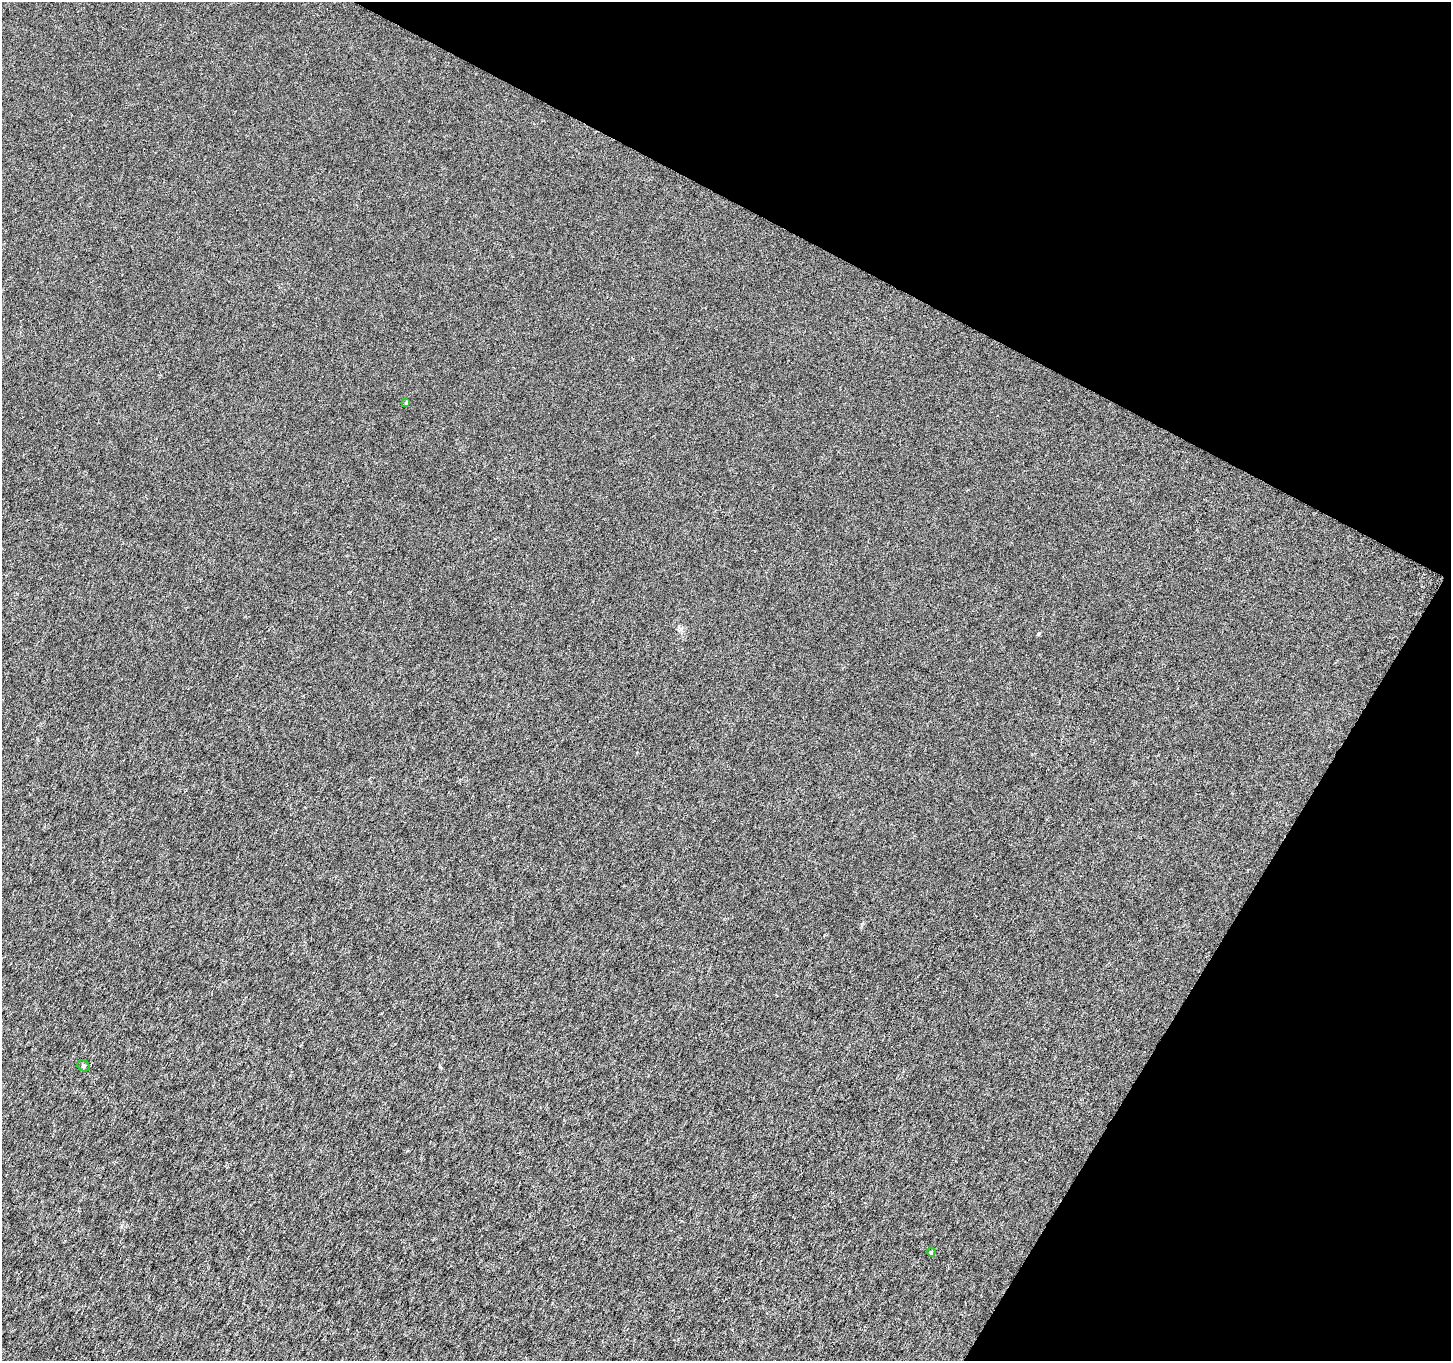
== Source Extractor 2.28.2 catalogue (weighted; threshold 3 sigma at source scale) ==
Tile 8 of 4 x 4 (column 4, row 2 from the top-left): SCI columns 4354-5802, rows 2979-4337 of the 5802 x 5892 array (HDU 1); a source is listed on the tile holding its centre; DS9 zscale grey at full resolution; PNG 1453 x 1363 px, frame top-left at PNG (2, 2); each listed source drawn as its Kron ellipse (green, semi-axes under 4 px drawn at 4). Shown black and unused: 26% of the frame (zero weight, under 3 of 6 exposures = <1% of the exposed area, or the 3 px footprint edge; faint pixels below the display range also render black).
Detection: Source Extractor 2.28.2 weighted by HDU 2 'WHT'; one run over the whole footprint, this tile lists its part. Background 1.34e-04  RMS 0.0017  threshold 0.00696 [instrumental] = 3 sigma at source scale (4.09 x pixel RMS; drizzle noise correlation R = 1.36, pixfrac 0.8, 0.0396/0.0396 arcsec/px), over >= 5 px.
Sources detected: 3; all 3 listed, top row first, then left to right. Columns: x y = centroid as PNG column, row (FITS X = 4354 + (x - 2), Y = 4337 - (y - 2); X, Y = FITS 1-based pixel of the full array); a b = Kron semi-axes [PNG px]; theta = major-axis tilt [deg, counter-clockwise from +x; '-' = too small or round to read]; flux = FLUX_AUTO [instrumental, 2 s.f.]
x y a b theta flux
406 403 3 3 - 0.26
84 1066 6 5 - 0.25
931 1252 4 4 - 0.2